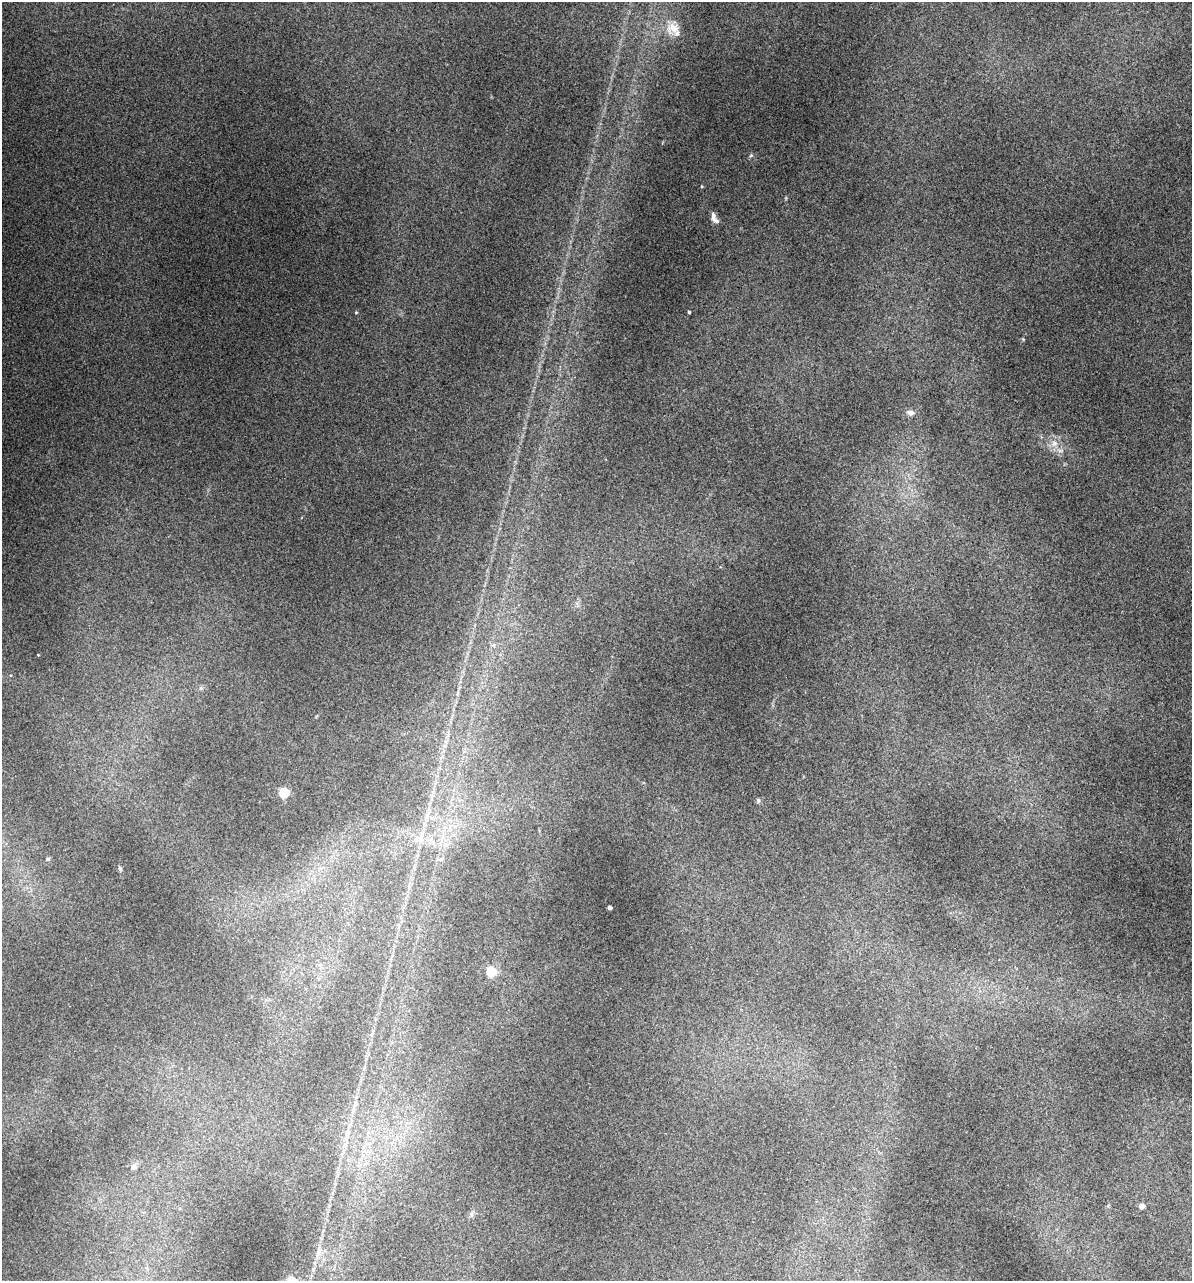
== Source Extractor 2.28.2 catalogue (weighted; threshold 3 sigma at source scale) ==
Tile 6 of 4 x 4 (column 2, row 2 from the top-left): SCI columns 1429-2618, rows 2952-4230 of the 5355 x 5900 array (HDU 1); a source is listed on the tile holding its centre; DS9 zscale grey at full resolution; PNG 1194 x 1283 px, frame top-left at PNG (2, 2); no overlay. Nothing masked; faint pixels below the display range render black.
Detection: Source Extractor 2.28.2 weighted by HDU 2 'WHT'; one run over the whole footprint, this tile lists its part. Background 0.18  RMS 0.009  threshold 0.0403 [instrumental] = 3 sigma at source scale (4.5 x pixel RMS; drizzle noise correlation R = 1.50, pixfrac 1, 0.05/0.05 arcsec/px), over >= 5 px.
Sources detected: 19; all 19 listed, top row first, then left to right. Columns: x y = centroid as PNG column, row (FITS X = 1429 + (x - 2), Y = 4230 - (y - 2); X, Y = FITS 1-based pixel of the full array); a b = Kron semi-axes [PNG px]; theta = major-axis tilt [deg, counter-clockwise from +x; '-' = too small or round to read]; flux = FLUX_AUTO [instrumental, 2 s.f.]
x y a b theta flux
673 28 18 15 -20 12
751 155 5 5 - 1.3
714 218 14 6 -63 5
356 312 4 3 - 0.75
689 312 3 3 - 1.1
910 413 10 7 -8 3.9
1054 443 9 9 - 6
284 793 5 5 - 68
758 800 6 4 -79 1.3
422 836 9 4 71 2.9
47 859 6 4 16 1.5
440 859 8 4 8 1.8
120 868 6 4 -70 1.4
610 908 4 3 - 3.8
491 972 5 5 - 60
134 1167 5 5 - 4.9
1142 1206 4 4 - 8.1
471 1214 6 6 - 2.1
318 1251 9 4 71 2.7
Unlisted compact peaks at least as high as the median listed source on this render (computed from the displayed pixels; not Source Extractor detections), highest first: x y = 702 186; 1023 339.